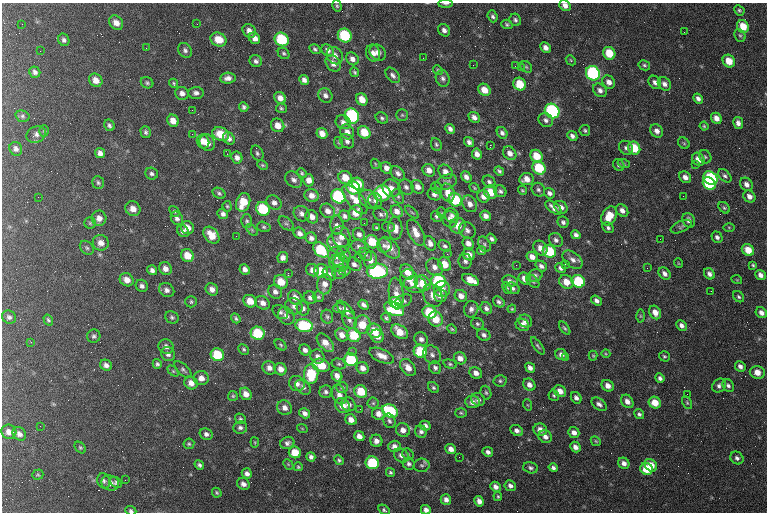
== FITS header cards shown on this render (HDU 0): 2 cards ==
NAXIS1  =                  765 / length of data axis 1
NAXIS2  =                  510 / length of data axis 2

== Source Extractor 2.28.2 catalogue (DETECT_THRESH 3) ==
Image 765 x 510 px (HDU 0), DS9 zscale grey, 1 PNG px = 1 image px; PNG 769 x 514 px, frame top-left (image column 1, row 510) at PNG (2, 3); each listed source drawn as its Kron ellipse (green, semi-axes under 4 px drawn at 4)
Background 242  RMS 10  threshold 30.5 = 3 sigma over >= 5 px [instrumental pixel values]
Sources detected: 502; of the 502, the 500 brightest by FLUX_AUTO listed and drawn (2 fainter detections omitted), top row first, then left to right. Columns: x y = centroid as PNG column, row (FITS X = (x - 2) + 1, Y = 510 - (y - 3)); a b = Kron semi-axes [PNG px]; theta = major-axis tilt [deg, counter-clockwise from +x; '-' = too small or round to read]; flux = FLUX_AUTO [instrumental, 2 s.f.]
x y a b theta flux
446 4 7 3 1 1700
565 5 6 5 - 3600
337 6 6 4 -73 1100
739 10 5 4 - 1100
493 16 6 5 - 1700
515 20 6 5 - 1700
116 23 8 6 -49 4900
22 24 2 2 - 460
197 24 2 2 - 320
507 24 5 4 - 1200
743 26 7 5 -55 11000
444 30 7 5 -51 2900
249 31 7 6 - 4000
684 32 2 2 - 1500
740 35 6 5 - 1200
345 36 7 6 - 40000
255 38 6 5 - 4000
282 39 7 6 - 37000
64 40 6 5 - 1900
218 40 8 6 -21 11000
146 48 2 2 - 1400
545 48 6 5 - 3400
315 49 6 4 -32 1300
185 50 8 6 -57 2200
328 50 7 5 -44 2800
40 51 2 2 - 810
284 53 6 5 - 1300
373 53 8 7 - 3800
378 53 9 7 -41 4100
609 53 7 6 - 14000
335 56 9 7 -57 4600
423 58 2 2 - 690
352 59 7 5 -48 3300
571 60 5 4 - 850
256 61 6 5 - 2100
729 61 7 6 - 9800
333 63 9 7 -54 4900
473 65 2 2 - 420
644 65 6 5 - 1200
515 66 2 2 - 330
526 67 6 5 - 1200
521 68 4 4 - 1100
438 70 5 4 - 870
35 72 6 5 - 2300
355 72 5 4 - 1100
593 73 7 6 - 79000
393 75 9 5 -50 2300
228 78 8 5 5 3200
443 78 8 7 - 2400
96 80 7 6 - 5800
304 80 5 4 - 2900
609 82 7 6 - 4100
655 82 7 6 - 2700
147 83 6 5 - 1300
174 83 5 4 - 830
520 84 6 6 - 16000
664 84 7 6 - 2900
484 90 7 5 -46 8100
600 90 7 6 - 3100
182 93 7 6 - 3400
196 93 7 6 - 2300
325 95 8 6 -51 2800
280 98 6 5 - 4400
698 98 5 4 - 2500
362 99 6 5 - 7800
244 107 5 4 - 1600
281 108 5 5 - 1100
192 110 2 2 - 380
552 111 8 7 - 91000
402 115 6 5 - 1200
22 116 7 5 -16 1400
352 116 8 7 - 73000
474 117 6 5 - 3300
382 118 6 5 - 1400
716 118 6 5 - 4500
546 120 7 6 - 2300
173 121 6 5 - 6300
343 122 8 6 -29 3000
738 123 6 5 - 2900
109 125 6 5 - 1900
278 125 7 6 - 6400
704 126 4 4 - 900
450 129 5 4 - 2500
585 130 5 5 - 1300
44 131 5 4 - 990
657 131 7 6 - 3600
146 132 6 5 - 1600
347 132 8 6 -55 4000
364 132 7 5 -48 15000
322 133 6 5 - 5000
502 133 6 5 - 2100
36 134 10 8 31 2800
192 134 2 2 - 860
221 134 8 6 -24 12000
572 136 6 4 -43 2400
229 138 6 5 - 2500
347 141 8 6 -43 2400
203 142 7 6 - 5700
469 142 5 4 - 2400
207 143 9 7 -57 6500
339 143 6 4 -71 850
684 143 6 5 - 970
436 144 6 5 - 1300
490 145 3 2 - 17000
626 148 8 6 -43 2100
634 148 7 6 - 17000
16 149 7 6 - 2700
100 153 5 5 - 3100
257 153 8 5 -63 1700
510 153 7 6 - 4000
227 154 2 2 - 450
477 154 5 4 - 3900
536 156 6 6 - 13000
705 157 7 5 -55 1200
237 158 6 5 - 2900
698 159 7 6 - 7000
375 164 5 4 - 720
624 164 6 4 -19 850
262 165 6 4 -26 930
619 165 6 5 - 1600
696 165 3 2 - 620
386 168 6 5 - 3700
539 168 7 6 - 27000
429 170 7 6 - 4700
499 171 5 4 - 1400
445 172 8 6 -48 4500
302 173 5 4 - 970
398 173 8 6 -46 2800
152 174 6 6 - 1800
725 176 8 5 -43 1800
466 177 6 4 -52 3000
685 177 6 5 - 3600
345 178 7 6 - 9200
710 178 7 6 - 63000
526 179 7 6 - 5100
294 180 9 7 -42 3000
309 180 6 5 - 4300
446 182 11 7 22 2800
489 182 7 5 -43 1800
98 183 6 5 - 1400
358 184 7 5 -52 10000
709 184 7 5 -42 39000
746 184 7 6 - 3800
406 187 8 7 - 2500
417 187 7 6 - 4200
353 188 7 6 - 24000
391 188 9 8 - 5400
437 188 6 5 - 1300
474 188 5 4 - 840
522 190 4 3 - 790
538 190 7 6 - 1800
500 191 6 5 - 1700
491 192 7 6 - 11000
219 193 7 5 -30 1400
382 193 8 8 - 36000
448 193 9 6 -73 7900
549 193 6 5 - 2500
434 194 7 5 -26 2500
312 195 7 6 - 4600
338 196 7 6 - 60000
398 196 8 5 -62 1600
683 196 2 2 - 590
749 196 6 5 - 3900
38 197 2 2 - 300
483 197 6 6 - 4300
355 199 17 8 -52 9400
368 199 10 8 -44 3900
455 200 7 6 - 30000
375 201 7 7 - 2100
243 202 9 7 71 15000
274 203 8 6 -38 3200
470 204 9 7 -57 4400
227 206 5 4 - 960
561 207 7 5 -38 3400
554 208 9 5 -37 4400
724 208 6 4 -47 1200
133 209 8 7 - 5400
263 209 7 6 - 32000
622 210 7 5 -45 3600
174 211 6 4 -49 1000
328 211 8 6 -43 4200
397 211 6 5 - 4500
412 212 8 3 -44 1000
356 213 7 6 - 7500
442 213 6 3 -70 660
223 214 6 5 - 2400
302 214 8 7 - 3200
381 214 7 6 - 1700
452 215 8 6 -49 2300
345 216 6 5 - 1900
486 216 6 5 - 3400
609 216 10 7 63 13000
312 217 7 6 - 3700
436 217 6 5 - 1400
99 218 7 7 - 4400
177 218 7 5 -60 2600
450 219 8 7 - 3800
689 220 7 6 - 3300
247 221 6 5 - 1300
563 222 6 5 - 2000
90 223 5 5 - 1100
286 223 9 5 -39 1900
364 223 3 2 - 530
337 225 9 6 89 4300
458 225 8 7 - 8600
264 227 7 5 -15 1400
388 227 6 5 - 1100
681 227 11 5 25 1700
729 227 5 4 - 700
187 228 6 6 - 5800
376 228 3 3 - 670
395 228 11 7 -88 5800
608 228 6 5 - 1600
252 230 7 4 -46 1100
467 230 9 7 -45 2800
183 231 6 5 - 2600
300 233 6 5 - 3200
416 233 14 7 -64 8000
359 234 7 6 - 2500
211 235 10 6 -49 9700
576 235 5 4 - 2300
236 236 2 2 - 2800
341 237 10 9 - 4700
717 237 6 5 - 2200
311 238 6 5 - 2400
491 239 6 4 -55 1800
660 239 2 2 - 400
556 240 7 6 - 2300
372 242 7 6 - 15000
101 243 8 8 - 5100
338 243 12 9 -37 4600
430 243 7 5 -64 3600
468 243 6 5 - 4400
484 244 8 5 -61 1700
384 245 7 7 - 2400
359 246 7 6 - 2000
445 246 7 5 -37 1700
87 248 8 6 -44 1700
390 248 13 7 -49 7200
540 248 8 6 -52 4500
321 250 9 6 -44 36000
748 250 6 5 - 10000
481 251 5 4 - 1200
549 251 7 6 - 27000
344 254 8 6 -55 2400
365 254 7 5 -44 1700
447 254 3 3 - 680
469 255 6 5 - 5100
187 256 7 6 - 10000
337 256 9 8 - 4500
358 257 2 2 - 710
532 257 5 5 - 4500
283 258 5 5 - 2900
371 260 8 6 87 3700
573 260 11 7 -39 4000
465 261 7 6 - 2300
337 263 8 7 - 2800
341 263 8 8 - 2300
678 263 5 3 - 520
354 264 8 6 -38 2600
444 264 7 6 - 9400
565 264 2 2 - 430
516 265 2 2 - 1900
753 265 4 4 - 920
541 266 6 5 - 2500
434 267 9 7 -51 4200
165 268 7 6 - 4100
561 268 5 4 - 2100
647 268 2 2 - 1600
245 269 5 5 - 3000
152 270 5 4 - 2400
312 270 7 6 - 3800
321 271 7 7 - 13000
345 271 6 4 -4 1100
377 271 10 7 0 66000
407 272 8 6 -55 7200
288 273 3 2 - 7400
339 273 7 6 - 1700
329 274 7 6 - 2000
664 274 7 5 -48 2900
709 274 6 5 - 2700
535 275 7 6 - 1800
760 275 5 4 - 3100
525 278 6 5 - 5700
409 279 10 8 -62 6200
127 280 7 6 - 5700
470 280 9 5 -27 9700
737 280 5 3 - 590
439 281 7 6 - 56000
510 281 7 5 -11 2600
533 281 8 5 -46 1300
578 281 7 6 - 33000
281 282 7 6 - 11000
566 282 7 6 - 8000
423 283 8 7 - 12000
325 284 10 7 85 5200
415 285 11 8 -12 6600
142 286 6 5 - 2300
507 288 6 4 -68 910
513 288 7 5 -25 2000
212 289 7 6 - 3800
442 289 8 8 - 4000
167 290 8 6 -33 2900
711 291 2 2 - 390
275 292 7 6 - 3000
396 293 16 7 -85 5900
433 295 12 9 -62 6000
440 295 6 6 - 4500
461 296 6 5 - 4400
295 297 8 6 -49 4500
318 297 5 5 - 1100
739 297 6 5 - 1300
310 298 6 6 - 2200
250 301 7 6 - 9300
403 301 9 5 23 1800
596 301 6 4 -36 2500
191 302 6 5 - 1200
499 302 6 5 - 1900
263 303 8 6 -32 4200
395 303 6 5 - 15000
363 305 5 4 - 2300
294 306 9 8 - 3900
303 308 7 6 - 2400
339 308 6 5 - 1400
486 308 6 5 - 2300
394 309 10 6 -24 34000
471 309 8 7 - 2900
512 309 4 3 - 750
346 310 11 5 -46 4600
280 312 8 6 -38 1900
429 312 7 6 - 24000
655 312 7 5 -60 5800
761 313 6 5 - 3300
286 316 9 7 -53 4200
640 316 6 4 -90 990
9 317 7 6 - 2100
172 317 7 6 - 1500
327 317 7 6 - 1500
236 318 5 3 - 1300
386 318 5 4 - 1200
436 319 8 7 - 12000
48 320 6 4 -60 1100
349 320 9 6 -64 2800
525 321 7 6 - 4100
477 324 7 5 -30 1400
362 325 9 8 - 13000
522 325 7 6 - 3600
681 325 6 5 - 2700
304 326 9 6 -10 42000
565 328 7 4 -52 1200
452 329 5 4 - 810
374 331 7 7 - 14000
400 332 9 6 -36 10000
258 333 7 6 - 31000
342 335 7 6 - 5100
354 335 7 6 - 23000
484 335 7 5 -35 2400
94 336 7 6 - 1700
377 336 7 6 - 5300
421 339 7 6 - 2800
31 342 2 2 - 310
325 343 11 6 -49 7100
281 345 7 4 -41 1100
538 346 10 4 -55 1400
166 347 8 7 - 3000
244 349 6 4 -46 1200
305 350 6 5 - 2900
420 351 7 6 - 28000
352 352 3 3 - 1200
168 354 7 6 - 2600
606 354 4 3 - 620
217 355 7 6 - 23000
432 355 10 8 -54 3300
561 355 6 5 - 3200
382 356 13 6 -24 6000
593 356 5 4 - 830
664 356 6 5 - 1000
317 357 7 6 - 3400
460 358 6 5 - 4600
565 358 2 2 - 420
351 359 7 6 - 34000
157 364 5 4 - 1300
339 364 7 5 -16 1500
450 364 7 4 -15 1100
106 365 6 5 - 2900
321 365 9 6 -17 17000
740 366 6 5 - 2700
269 368 7 6 - 3800
363 368 6 5 - 4200
408 368 10 6 -51 6200
435 368 6 5 - 2000
530 368 5 4 - 3100
281 369 6 6 - 4800
183 370 11 5 -44 1700
173 371 6 4 -45 940
757 372 7 6 - 7300
476 373 6 5 - 3700
311 374 10 7 85 29000
337 376 6 5 - 4100
201 378 7 7 - 4900
660 378 5 4 - 1900
500 381 6 6 - 1400
191 383 7 6 - 5000
297 384 8 7 - 3800
529 385 6 5 - 3800
608 386 6 5 - 4200
719 386 7 6 - 2200
728 386 7 5 -53 2000
303 387 9 6 -39 2500
342 387 6 5 - 1400
433 388 6 5 - 1300
361 391 7 6 - 18000
560 391 6 5 - 5500
326 392 6 6 - 1900
486 393 7 5 -72 1300
246 394 6 5 - 5000
339 394 10 7 -70 4500
687 394 2 2 - 930
554 395 5 5 - 1100
233 396 5 5 - 940
576 398 6 5 - 2400
478 400 7 6 - 2300
627 401 7 5 -53 4000
472 402 7 6 - 4000
373 403 5 5 - 1100
655 403 6 5 - 9600
687 403 7 4 -64 980
348 404 7 6 - 3200
599 404 8 5 -35 2600
528 405 6 3 -70 670
342 406 8 7 - 7400
285 408 8 7 - 3900
360 409 2 2 - 2200
390 411 8 6 -31 46000
305 413 6 5 - 2900
461 413 6 5 - 1000
378 414 6 6 - 4300
639 414 5 4 - 1600
240 419 6 5 - 1200
351 420 6 5 - 4300
389 421 7 6 - 1700
40 426 2 2 - 370
425 426 5 5 - 2500
240 428 7 6 - 2200
302 428 5 3 - 570
403 430 7 6 - 4400
540 430 7 6 - 4700
517 431 7 5 -33 2900
9 432 7 7 - 4600
421 432 6 6 - 2100
574 432 6 5 - 3500
19 434 7 6 - 3100
206 434 7 5 -30 2500
359 436 5 5 - 4400
545 437 7 6 - 3300
376 441 6 6 - 3700
596 441 5 4 - 890
255 442 5 3 - 710
287 443 7 6 - 2400
189 444 5 5 - 1200
394 446 6 6 - 3400
575 447 5 5 - 3700
80 448 6 4 -48 1000
451 449 5 5 - 4000
295 452 6 5 - 12000
488 452 5 4 - 2400
408 454 6 5 - 1100
401 455 8 6 -38 3400
311 457 5 4 - 2200
459 457 2 2 - 1600
737 458 7 6 - 2100
339 460 5 4 - 1200
372 463 7 6 - 34000
624 463 6 5 - 3300
288 464 6 4 -46 830
409 464 6 6 - 2100
199 465 5 4 - 1600
422 465 8 7 - 1800
651 465 7 5 -43 8200
298 467 4 4 - 940
531 468 7 5 -14 1700
553 468 5 4 - 1900
646 469 6 6 - 19000
390 472 5 4 - 1200
247 473 5 5 - 2900
38 475 6 5 - 920
125 480 2 2 - 350
104 481 8 6 -69 1900
116 482 6 5 - 1600
110 483 9 7 -17 4700
243 484 6 5 - 3100
510 486 6 5 - 2700
495 487 5 4 - 3200
217 493 5 4 - 1000
498 496 4 3 - 850
446 499 5 5 - 3200
479 501 5 4 - 3500
384 510 6 4 -32 1400
426 510 5 4 - 3000
131 511 5 4 - 1600
At the frame edge (FLAGS 8, measured only in part): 4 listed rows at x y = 446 4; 565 5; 426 510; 131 511
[2 fainter detections neither listed nor drawn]